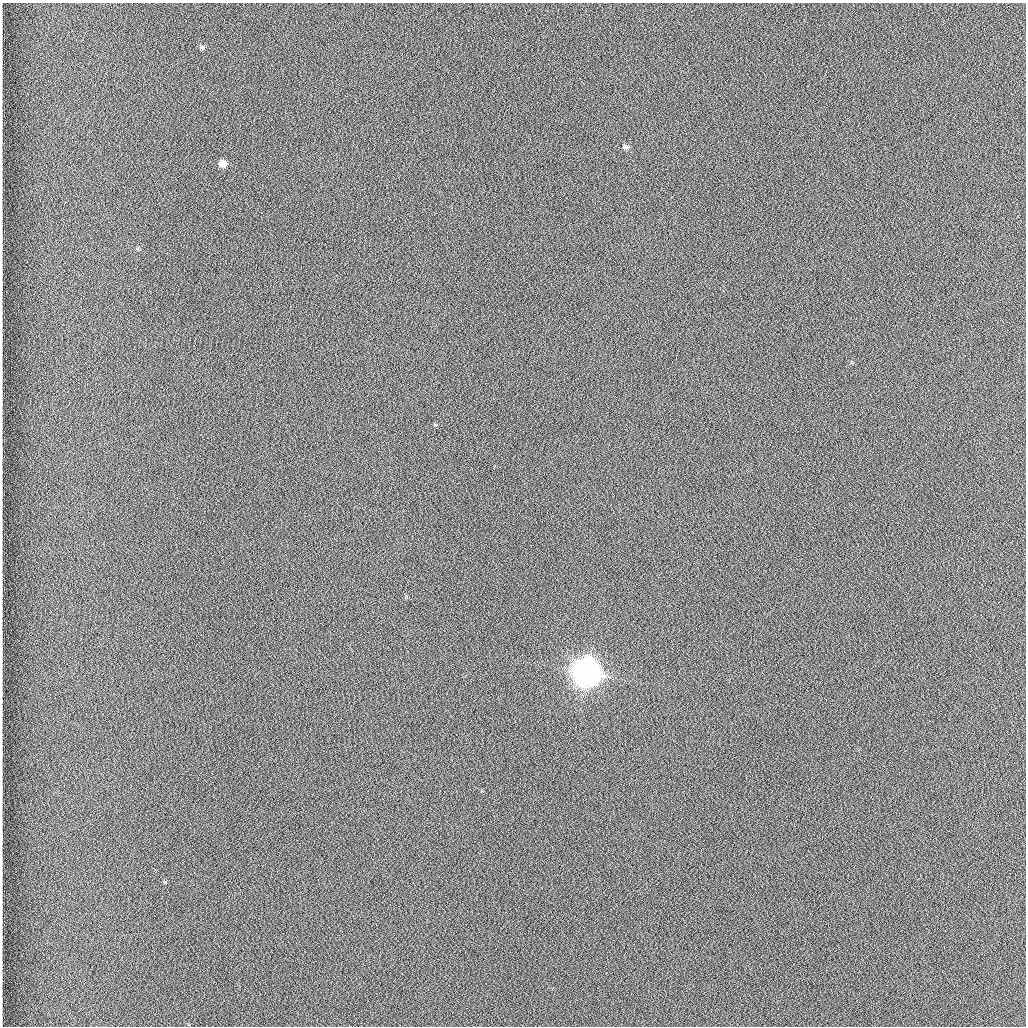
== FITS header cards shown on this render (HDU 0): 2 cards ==
NAXIS1  =                 1024 /fastest changing axis
NAXIS2  =                 1024 /next to fastest changing axis

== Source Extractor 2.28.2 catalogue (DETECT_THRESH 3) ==
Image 1024 x 1024 px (HDU 0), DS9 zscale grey, 1 PNG px = 1 image px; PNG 1028 x 1028 px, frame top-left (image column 1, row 1024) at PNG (2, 3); no overlay
Background 1260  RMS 5.9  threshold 17.7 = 3 sigma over >= 5 px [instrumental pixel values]
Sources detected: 4; all 4 listed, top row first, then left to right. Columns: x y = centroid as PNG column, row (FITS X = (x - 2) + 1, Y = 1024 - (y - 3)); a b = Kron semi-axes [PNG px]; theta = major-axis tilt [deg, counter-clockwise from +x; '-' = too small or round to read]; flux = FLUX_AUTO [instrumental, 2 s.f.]
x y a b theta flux
202 47 7 5 -45 810
625 147 7 6 - 1100
223 164 7 7 - 3700
586 673 10 9 - 950000